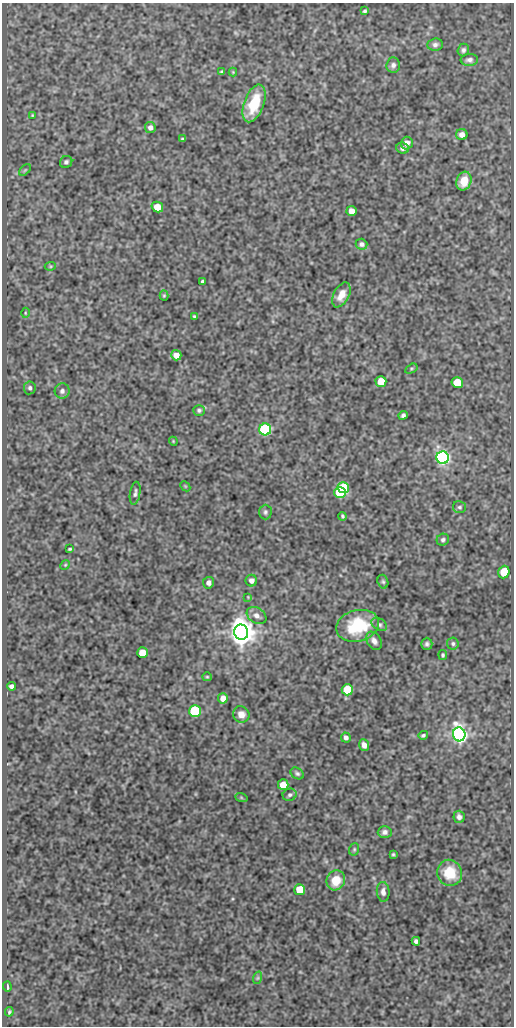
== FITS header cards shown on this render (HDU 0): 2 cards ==
NAXIS1  =                  512
NAXIS2  =                 1024

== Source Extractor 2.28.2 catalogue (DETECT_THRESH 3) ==
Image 512 x 1024 px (HDU 0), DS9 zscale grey, 1 PNG px = 1 image px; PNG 516 x 1028 px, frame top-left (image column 1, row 1024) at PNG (2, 3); each listed source drawn as its Kron ellipse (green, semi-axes under 4 px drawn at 4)
Background 79.6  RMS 0.5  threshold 1.49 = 3 sigma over >= 5 px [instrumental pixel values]
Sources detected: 87; all 87 listed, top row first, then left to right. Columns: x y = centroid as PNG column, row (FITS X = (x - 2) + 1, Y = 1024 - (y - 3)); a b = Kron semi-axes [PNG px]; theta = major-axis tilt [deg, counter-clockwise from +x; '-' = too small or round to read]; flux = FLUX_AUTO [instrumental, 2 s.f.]
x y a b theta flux
365 11 4 3 - 51
435 45 7 6 - 110
463 50 6 5 - 80
469 60 8 6 4 110
393 65 7 7 - 110
222 71 4 3 - 45
233 72 4 4 - 31
254 103 20 10 70 1100
32 115 4 4 - 32
150 127 5 5 - 130
462 135 5 5 - 190
183 139 4 3 - 51
407 143 6 6 - 230
403 148 6 5 - 140
66 162 6 6 - 72
25 170 7 4 45 44
464 181 9 7 70 570
157 207 6 5 - 480
351 211 5 5 - 310
361 244 6 5 - 100
50 266 5 4 - 39
203 282 4 4 - 88
341 295 13 7 62 340
164 296 5 4 - 38
25 313 5 3 - 33
194 316 4 3 - 41
176 355 5 5 - 280
411 369 6 4 32 41
381 381 5 5 - 520
457 382 6 5 - 870
30 388 6 6 - 82
62 391 7 7 - 130
199 410 6 5 - 70
403 415 4 4 - 77
265 429 6 6 - 5000
173 441 4 3 - 28
443 458 6 6 - 12000
185 486 6 4 -45 42
343 488 6 5 - 2100
340 492 6 5 - 2500
135 493 12 5 81 95
460 507 7 6 - 67
265 512 7 6 - 76
342 516 4 3 - 55
443 540 6 6 - 78
70 549 4 2 - 42
65 565 5 4 - 37
504 572 6 5 - 760
251 581 6 6 - 150
383 582 7 5 -72 62
208 583 6 5 - 140
248 597 4 4 - 26
257 616 10 7 -33 190
379 624 8 5 -32 86
358 626 22 15 13 1500
241 632 7 7 - 50000
374 641 10 6 -57 160
427 644 6 5 - 77
453 644 6 6 - 73
142 653 5 5 - 790
443 655 5 4 - 49
207 677 5 4 - 37
12 686 4 4 - 120
347 690 5 5 - 1900
223 698 5 5 - 320
195 711 6 6 - 3800
241 714 8 8 - 270
459 734 7 6 - 20000
423 735 5 4 - 58
346 737 5 4 - 110
364 745 5 5 - 200
297 773 7 5 -31 70
283 785 5 5 - 630
290 795 7 6 - 78
241 797 6 4 -20 40
459 817 6 5 - 120
385 832 7 6 - 130
354 849 6 5 - 54
393 854 4 3 - 45
450 873 13 12 - 820
336 880 10 9 - 650
300 890 5 5 - 1500
383 892 10 6 -85 160
416 941 4 4 - 81
257 978 6 4 70 51
7 987 5 3 - 88
9 1012 5 3 - 44